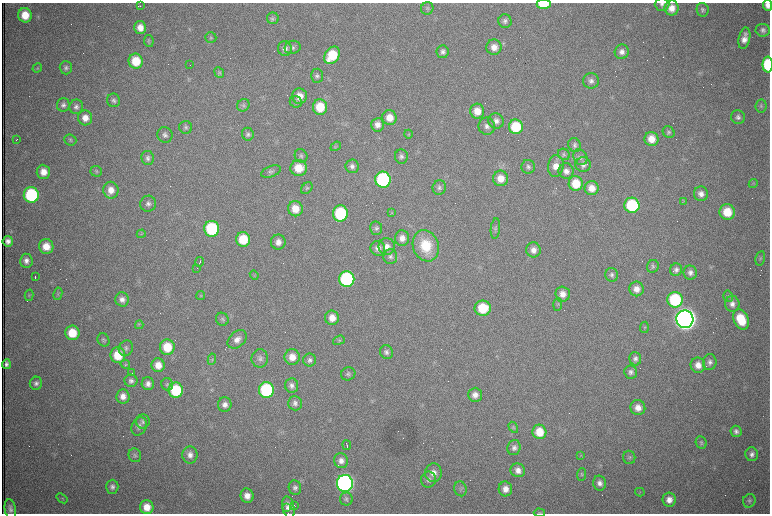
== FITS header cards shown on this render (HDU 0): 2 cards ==
NAXIS1  =                 1536 /fastest changing axis
NAXIS2  =                 1023 /next to fastest changing axis

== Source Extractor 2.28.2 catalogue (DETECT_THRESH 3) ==
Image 1536 x 1023 px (HDU 0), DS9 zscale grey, zoomed out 1/2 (1 PNG px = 2 x 2 image px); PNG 772 x 516 px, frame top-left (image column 1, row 1022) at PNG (2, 3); each listed source drawn as its Kron ellipse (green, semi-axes under 4 px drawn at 4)
Background 1030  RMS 16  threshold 48.2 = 3 sigma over >= 5 px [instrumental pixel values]
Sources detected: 270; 73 cannot appear on this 1/2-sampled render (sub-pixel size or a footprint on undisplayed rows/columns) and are neither listed nor drawn; the other 197 listed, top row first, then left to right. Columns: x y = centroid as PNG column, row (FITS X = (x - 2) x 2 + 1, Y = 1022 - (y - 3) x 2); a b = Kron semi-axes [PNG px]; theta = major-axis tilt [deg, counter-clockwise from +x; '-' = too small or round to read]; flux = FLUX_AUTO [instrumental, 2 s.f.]
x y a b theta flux
544 4 7 4 0 1.1e+05
662 4 7 6 - 1.1e+04
768 5 5 4 - 2.1e+04
140 6 2 1 - 2.5e+03
427 8 6 6 - 6.9e+03
672 8 7 7 - 3.5e+04
703 10 7 6 - 8.8e+03
25 15 7 7 - 6.5e+04
273 18 6 6 - 7.3e+03
505 21 7 6 - 1.2e+04
140 28 6 6 - 3.1e+04
763 30 7 6 - 1.2e+04
211 37 6 5 - 6.3e+03
744 38 11 5 78 2.9e+04
149 41 6 5 - 5.2e+03
293 47 8 6 16 1.0e+04
494 47 8 7 - 3.0e+04
285 49 7 7 - 1.8e+04
443 52 6 6 - 1.2e+04
622 52 7 7 - 1.7e+04
332 55 9 7 54 1.3e+05
136 61 7 7 - 8.9e+04
190 65 2 1 - 9.9e+04
768 65 8 5 -88 2.0e+05
37 68 5 3 - 3.5e+03
66 68 6 6 - 1.0e+04
219 73 6 4 -65 5.4e+03
317 76 7 6 - 9.9e+03
591 81 8 7 - 1.5e+04
300 96 8 7 - 3.4e+04
113 100 7 6 - 1.0e+04
296 102 6 5 - 6.9e+03
63 105 7 6 - 1.2e+04
243 105 7 6 - 7.5e+03
761 106 6 5 - 7.3e+03
76 107 7 6 - 1.2e+04
320 107 7 7 - 9.5e+04
477 111 7 7 - 4.2e+04
738 117 7 6 - 1.3e+04
85 118 7 7 - 3.1e+04
389 118 7 7 - 4.4e+04
496 121 8 7 - 1.8e+04
377 125 7 6 - 2.3e+04
487 126 8 8 - 1.9e+04
186 127 6 6 - 8.6e+03
516 127 7 7 - 1.3e+05
669 132 6 5 - 7.2e+03
248 134 6 6 - 9.5e+03
408 134 4 3 - 3.5e+03
165 135 8 7 - 1.3e+04
17 139 2 1 - 2.2e+03
651 139 7 7 - 4.3e+04
70 140 6 5 - 6.0e+03
575 145 7 6 - 1.0e+04
336 146 6 3 35 3.8e+03
564 154 6 5 - 6.5e+03
301 156 7 6 - 9.2e+03
401 156 7 6 - 1.1e+04
580 157 8 6 -64 1.2e+04
148 158 7 6 - 1.2e+04
583 165 7 7 - 1.6e+04
352 166 7 6 - 1.3e+04
556 166 11 8 81 3.7e+04
528 167 7 6 - 1.0e+04
299 168 8 8 - 7.2e+04
96 171 6 5 - 5.9e+03
271 171 10 5 20 9.7e+03
566 171 8 7 - 2.0e+04
43 172 7 6 - 3.6e+04
501 178 8 7 - 4.4e+04
383 180 8 7 - 4.8e+05
576 183 7 7 - 8.4e+04
753 184 4 4 - 4.2e+03
439 187 7 6 - 1.1e+04
307 188 7 5 48 6.2e+03
592 188 7 7 - 3.4e+04
111 190 8 7 - 3.6e+04
701 194 7 7 - 2.0e+04
31 195 8 7 - 3.7e+05
684 201 3 2 - 2.6e+03
148 204 8 8 - 1.5e+04
632 205 7 7 - 2.6e+05
295 209 7 7 - 4.8e+04
727 212 8 7 - 8.5e+04
340 213 8 7 - 2.8e+05
391 213 4 3 - 3.2e+03
376 228 6 6 - 9.1e+03
212 229 8 7 - 2.9e+05
495 229 10 4 84 8.6e+03
141 234 4 4 - 4.7e+03
402 238 7 7 - 2.5e+04
243 239 7 7 - 1.1e+05
8 241 5 5 - 1.7e+04
278 242 7 7 - 2.4e+04
46 246 7 7 - 5.1e+04
387 246 8 8 - 2.5e+04
426 246 16 13 -71 1.2e+05
378 248 7 7 - 2.0e+04
533 250 7 7 - 2.3e+04
390 256 7 7 - 1.2e+04
760 258 7 4 78 6.8e+03
26 261 7 6 - 1.7e+04
200 262 5 1 - 4.4e+03
653 266 6 5 - 7.2e+03
197 268 2 1 - 1.2e+03
676 270 6 6 - 1.2e+04
690 273 7 7 - 1.6e+04
254 275 5 3 - 3.4e+03
612 275 7 6 - 1.0e+04
35 277 2 1 - 2.7e+03
347 279 8 7 - 4.4e+05
636 289 7 7 - 3.0e+04
58 294 6 4 80 5.8e+03
563 294 7 7 - 2.6e+04
29 295 6 4 76 4.9e+03
201 295 4 4 - 4.4e+03
728 296 6 5 - 6.0e+03
122 299 7 6 - 1.9e+04
675 300 8 7 - 2.7e+05
558 304 6 4 87 5.8e+03
732 304 8 7 - 1.8e+04
483 308 8 7 - 1.1e+05
332 318 7 7 - 3.7e+04
222 319 7 6 - 8.0e+03
685 319 9 8 - 4.8e+06
741 319 11 7 -64 1.1e+05
139 325 4 3 - 3.8e+03
644 327 5 3 - 4.3e+03
72 333 7 7 - 8.4e+04
237 339 11 7 42 2.4e+04
103 340 7 5 -61 6.8e+03
339 340 6 3 19 4.5e+03
167 347 8 7 - 9.4e+04
126 348 8 7 - 1.1e+04
386 352 7 6 - 1.2e+04
118 355 8 7 - 9.5e+04
292 357 8 7 - 4.0e+04
260 358 9 8 - 1.4e+04
212 359 6 4 81 6.0e+03
635 359 7 6 - 1.3e+04
310 360 6 6 - 1.1e+04
710 362 8 7 - 1.4e+04
6 364 5 4 - 1.2e+04
125 364 5 4 - 4.6e+03
158 365 7 6 - 3.8e+04
698 365 7 7 - 3.0e+04
631 372 6 6 - 1.2e+04
132 373 2 2 - 1.0e+03
348 374 7 6 - 8.6e+03
131 381 6 6 - 1.2e+04
36 383 6 6 - 1.1e+04
148 384 6 6 - 1.7e+04
167 384 6 5 - 8.4e+03
292 385 7 6 - 1.4e+04
176 390 7 7 - 2.0e+05
266 390 8 7 - 3.6e+05
475 395 7 7 - 2.3e+04
123 396 7 6 - 2.5e+04
295 403 7 7 - 1.4e+04
225 405 7 7 - 1.9e+04
638 408 8 7 - 3.1e+04
143 421 7 6 - 9.9e+03
139 426 9 7 64 1.7e+04
513 427 6 4 -58 5.4e+03
736 431 6 5 - 1.2e+04
539 432 7 7 - 6.7e+04
701 443 6 5 - 6.0e+03
347 445 5 1 - 4.6e+03
514 448 7 6 - 1.4e+04
752 454 7 6 - 1.5e+04
135 455 7 6 - 8.4e+03
190 455 8 7 - 2.0e+04
581 455 4 2 - 2.3e+03
629 457 7 6 - 7.9e+03
341 461 7 7 - 2.1e+04
518 470 7 7 - 2.3e+04
433 473 9 8 - 2.9e+04
582 475 6 4 83 5.7e+03
429 480 8 7 - 1.6e+04
345 483 8 8 - 1.5e+06
600 483 7 6 - 1.8e+04
112 487 7 6 - 1.3e+04
295 488 7 6 - 1.2e+04
460 489 7 6 - 9.1e+03
505 489 7 7 - 2.9e+04
640 492 5 3 - 3.4e+03
247 496 7 6 - 2.9e+04
62 498 6 3 -38 3.8e+03
346 499 6 6 - 8.7e+03
669 500 7 6 - 2.7e+04
749 501 7 6 - 8.8e+03
294 506 2 1 - 4.3e+03
147 507 7 6 - 4.7e+04
288 507 11 6 -78 2.7e+04
286 508 3 3 - 5.3e+03
10 509 10 5 -80 1.4e+04
539 513 6 3 -3 3.7e+03
At the frame edge (FLAGS 8, measured only in part): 5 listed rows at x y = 544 4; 662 4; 768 5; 768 65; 539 513
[73 sub-pixel or undisplayed-footprint detections neither listed nor drawn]